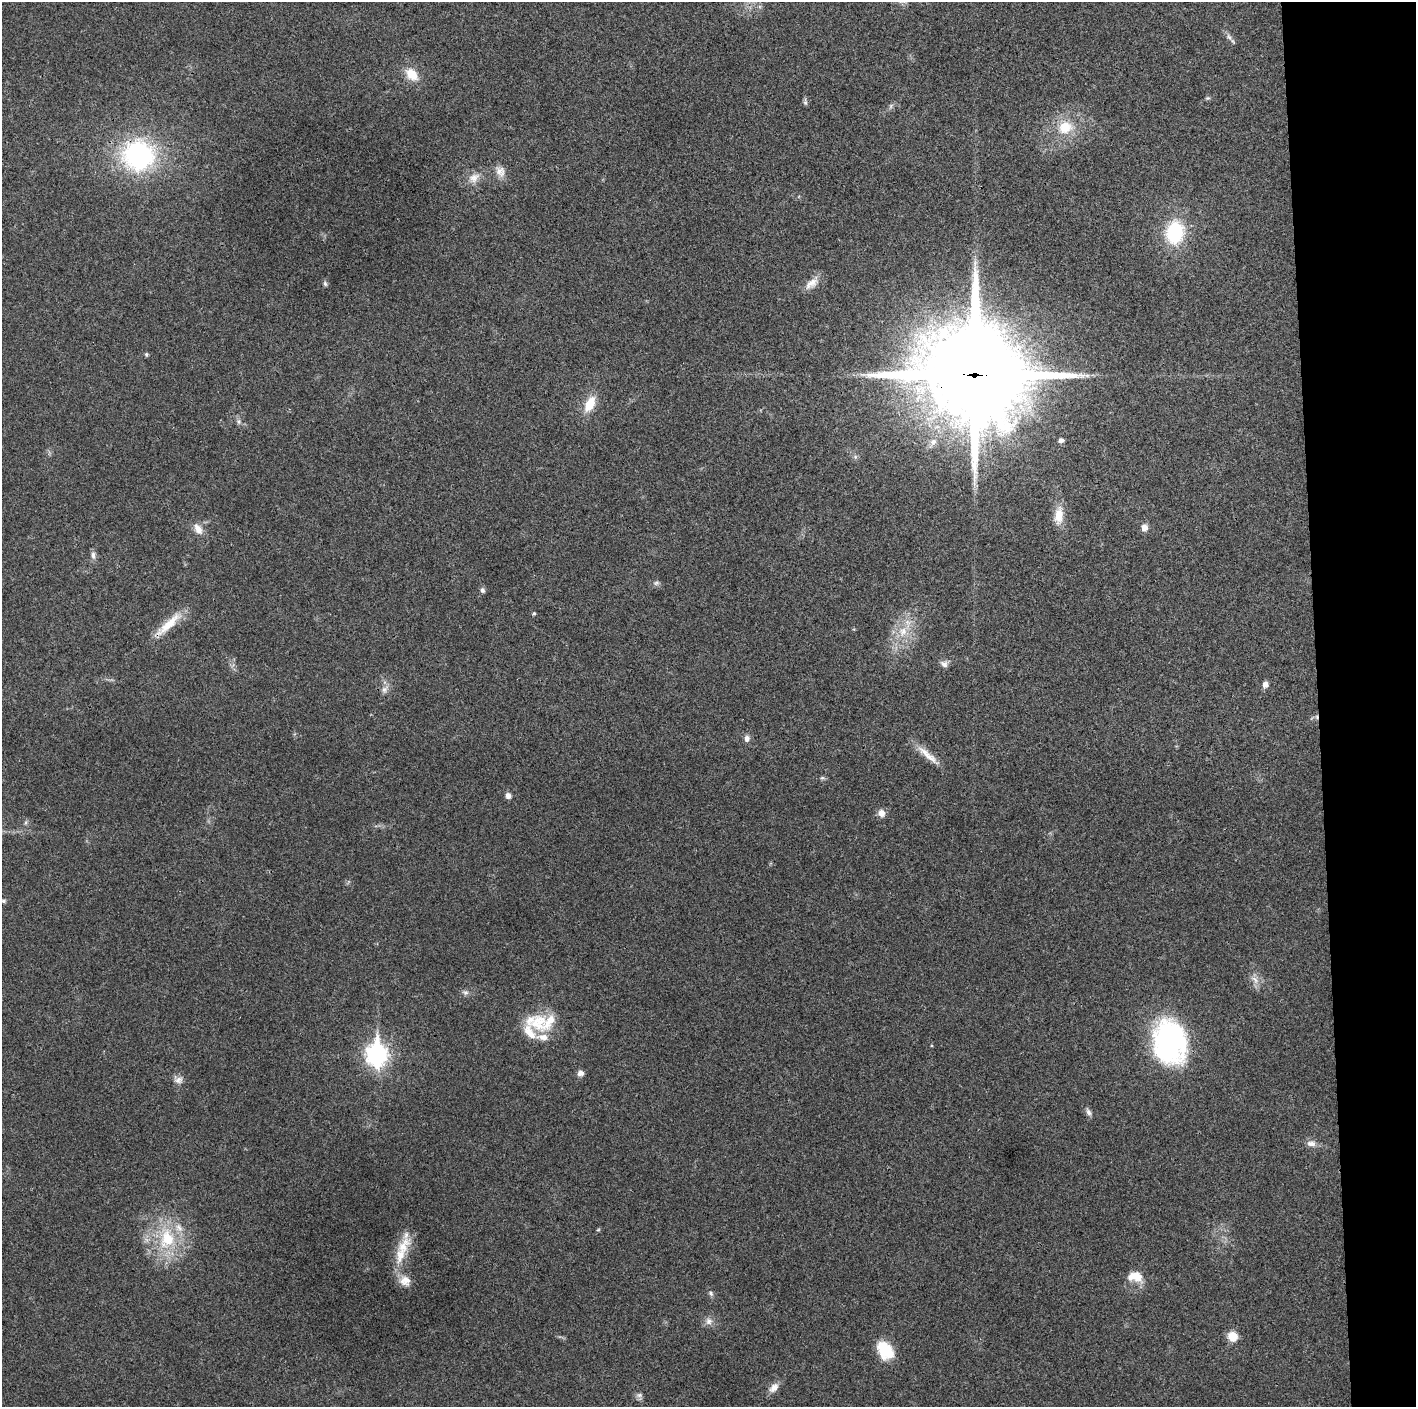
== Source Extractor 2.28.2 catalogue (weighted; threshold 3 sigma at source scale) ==
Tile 6 of 3 x 3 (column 3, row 2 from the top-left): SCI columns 2829-4242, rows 1413-2817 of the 4243 x 4226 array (HDU 1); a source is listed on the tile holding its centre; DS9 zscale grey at full resolution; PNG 1418 x 1409 px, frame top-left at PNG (2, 2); no overlay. Shown black and unused: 7% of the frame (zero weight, under 3 of 4 exposures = <1% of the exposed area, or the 3 px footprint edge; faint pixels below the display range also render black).
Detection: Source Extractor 2.28.2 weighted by HDU 2 'WHT'; one run over the whole footprint, this tile lists its part. Background 0.0191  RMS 0.0039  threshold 0.0175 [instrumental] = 3 sigma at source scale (4.5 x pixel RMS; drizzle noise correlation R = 1.50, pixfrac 1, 0.05/0.05 arcsec/px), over >= 5 px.
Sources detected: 65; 1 cosmic-ray / hot-pixel residue — not listed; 6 inside a brighter listed object's ellipse — not listed separately; the other 58 listed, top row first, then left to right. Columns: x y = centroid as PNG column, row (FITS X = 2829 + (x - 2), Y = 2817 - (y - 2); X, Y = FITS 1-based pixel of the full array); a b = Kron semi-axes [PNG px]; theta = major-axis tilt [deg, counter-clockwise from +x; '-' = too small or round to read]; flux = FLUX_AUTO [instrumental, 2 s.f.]
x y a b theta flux
1229 37 11 4 -58 1.3
412 74 19 13 -47 6.5
1208 98 6 5 - 0.58
805 102 10 5 -87 0.81
891 106 7 5 61 0.88
1065 127 21 18 21 11
138 155 30 28 -3 65
500 172 16 12 -60 3.3
474 177 16 11 30 4
1175 233 21 16 80 27
325 283 7 5 -63 0.81
812 283 22 10 40 4.1
146 354 5 4 - 0.67
974 374 39 36 -65 5700
590 404 17 9 63 8.5
239 421 8 7 - 1.2
1061 440 8 6 9 1.1
933 442 10 9 - 2.4
855 457 6 6 - 0.8
1059 515 25 11 84 6.1
1144 528 7 6 - 2.7
198 529 16 9 -57 3.5
93 555 12 6 -86 1.5
656 583 9 6 10 1
482 590 7 6 - 1
534 613 5 4 - 0.47
168 624 44 10 43 9.3
903 632 15 12 69 6.6
944 664 10 8 -33 1.7
1265 684 7 6 - 1.8
385 689 12 8 47 1.9
747 738 9 7 83 1.6
928 755 40 7 -40 5.3
822 778 7 5 -6 0.73
508 796 7 6 - 1.7
881 813 9 8 - 2.6
26 822 8 3 71 0.65
4 901 6 5 - 0.64
1255 980 15 7 -48 2.5
465 993 7 7 - 1.2
538 1022 30 25 52 13
1170 1042 40 29 -78 82
376 1054 10 8 -89 210
580 1073 8 7 - 1.7
178 1080 12 9 13 2.1
1088 1112 10 6 -67 1.4
1311 1143 13 8 -4 2.4
598 1230 5 3 - 0.4
167 1239 32 23 82 23
400 1255 25 13 78 8.8
1135 1276 19 12 -12 6.1
405 1281 15 13 -30 4.4
711 1293 9 5 -47 0.96
709 1321 11 9 -73 2.2
1232 1336 9 9 - 6
885 1350 22 15 -55 13
774 1388 15 9 46 2.9
639 1395 9 6 1 1.2
Overlapping masked pixels (flux is a lower limit): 3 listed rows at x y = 138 155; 974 374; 168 624